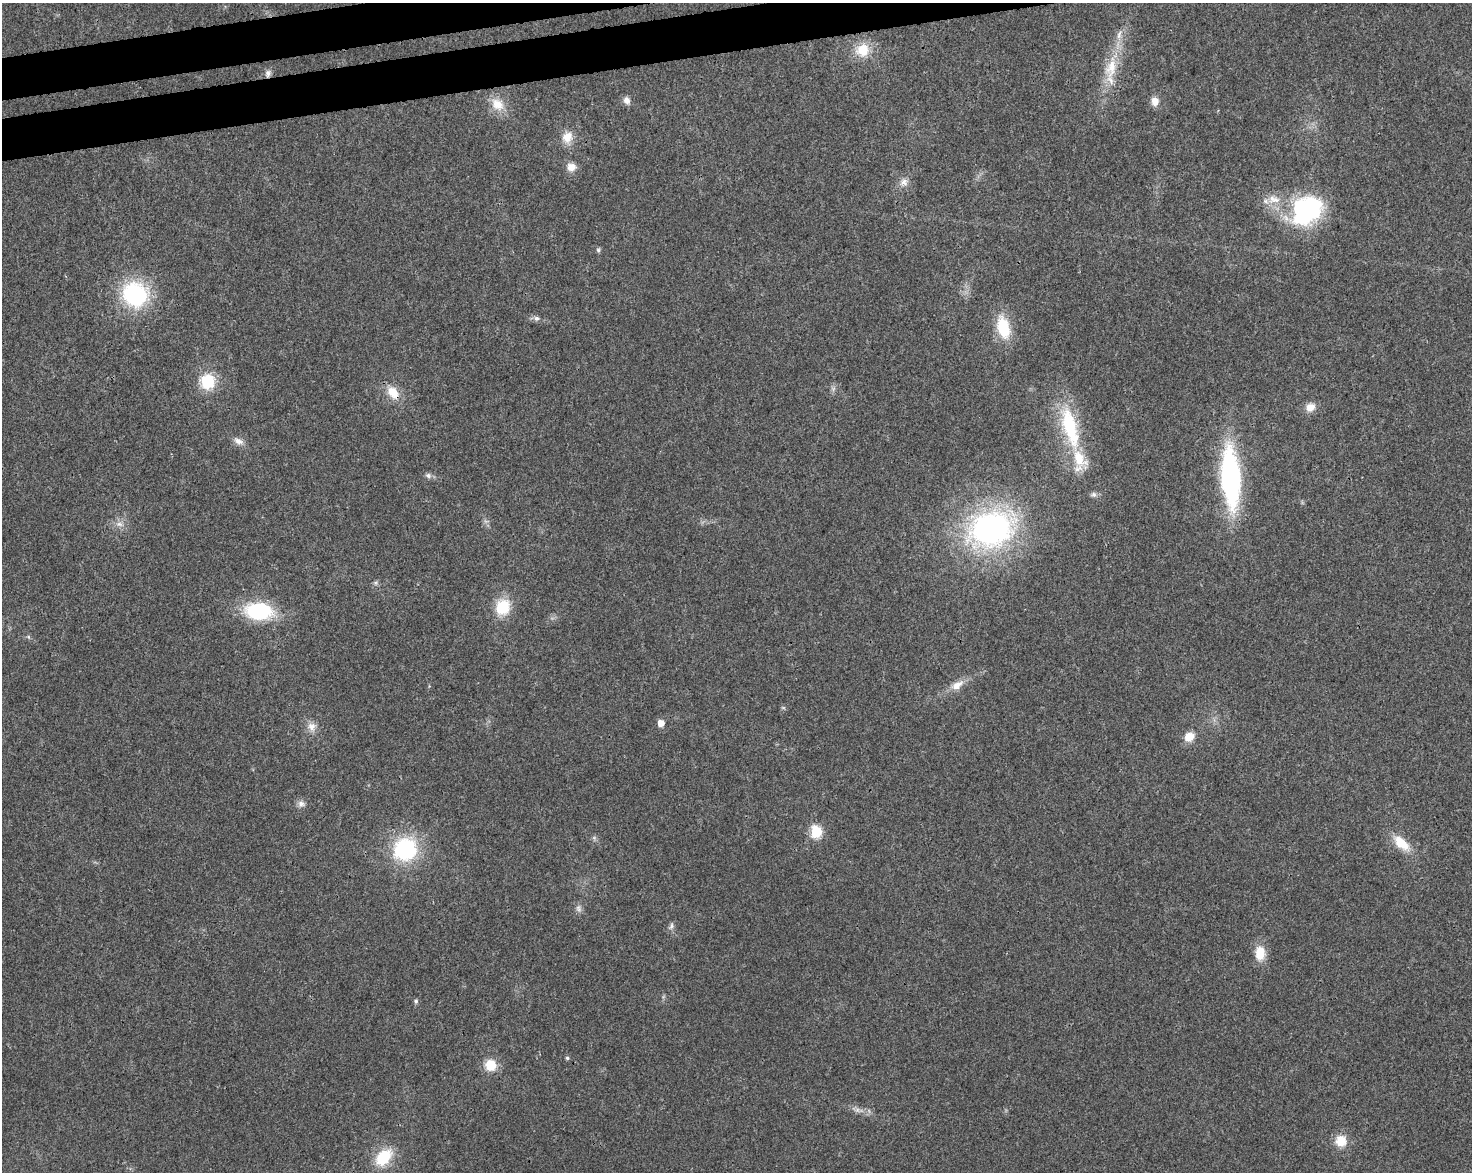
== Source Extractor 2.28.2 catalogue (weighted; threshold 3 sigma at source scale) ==
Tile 8 of 3 x 4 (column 2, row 3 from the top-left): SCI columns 1539-3008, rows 1226-2395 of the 4503 x 4793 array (HDU 1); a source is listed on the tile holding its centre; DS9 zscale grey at full resolution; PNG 1474 x 1174 px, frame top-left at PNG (2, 3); no overlay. Shown black and unused: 4% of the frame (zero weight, under 3 of 4 exposures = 5% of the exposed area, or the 3 px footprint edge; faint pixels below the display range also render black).
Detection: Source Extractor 2.28.2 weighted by HDU 2 'WHT'; one run over the whole footprint, this tile lists its part. Background 0.0167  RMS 0.0027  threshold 0.0123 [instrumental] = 3 sigma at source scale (4.5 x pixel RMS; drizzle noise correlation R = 1.50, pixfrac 1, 0.0396/0.0396 arcsec/px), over >= 5 px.
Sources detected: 51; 1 too faint to see at this stretch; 1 inside a brighter object's white glare — not listed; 3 inside a brighter listed object's ellipse — not listed separately; the other 46 listed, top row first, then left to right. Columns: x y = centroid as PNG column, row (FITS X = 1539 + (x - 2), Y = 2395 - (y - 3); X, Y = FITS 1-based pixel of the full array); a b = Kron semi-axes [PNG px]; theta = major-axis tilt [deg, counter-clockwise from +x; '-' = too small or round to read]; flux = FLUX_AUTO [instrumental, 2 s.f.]
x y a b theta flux
863 50 19 18 - 6.7
1111 68 35 16 75 9.4
268 73 10 7 75 1.2
627 100 10 8 -70 1.5
1155 101 10 8 -85 2.5
497 104 21 15 -36 5.1
567 137 16 13 67 3.8
571 167 10 9 - 2.7
904 182 11 11 - 1.9
1306 209 40 32 14 33
598 250 6 6 - 0.51
135 294 25 23 -39 30
536 318 7 7 - 0.88
1003 327 26 14 -77 11
208 381 14 13 - 11
393 392 19 12 -52 5
1310 407 12 10 40 2.7
1070 427 65 20 -75 23
238 441 14 8 -25 1.8
428 475 8 7 - 0.93
1230 477 49 15 -86 65
1094 494 8 7 - 0.86
119 524 11 6 -15 1.4
991 529 57 42 18 68
376 583 7 4 90 0.5
503 607 20 16 71 8.5
259 611 25 16 -4 24
28 637 6 5 - 0.47
957 685 20 10 31 3.2
661 723 5 5 - 3
312 727 13 12 - 2.4
1189 736 13 10 31 3.3
301 804 10 8 -15 1.3
816 832 6 6 - 26
594 838 7 4 19 0.49
1401 843 25 12 -42 6.2
405 849 23 22 - 27
579 908 11 7 -71 1.1
671 926 10 6 68 0.88
1260 953 15 11 -89 5.6
416 1001 6 5 - 0.62
567 1058 4 4 - 0.45
490 1065 14 13 - 5.2
857 1110 9 6 -36 1
1341 1141 14 14 - 4.7
384 1157 21 14 46 11
Overlapping masked pixels (flux is a lower limit): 2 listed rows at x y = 268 73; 393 392